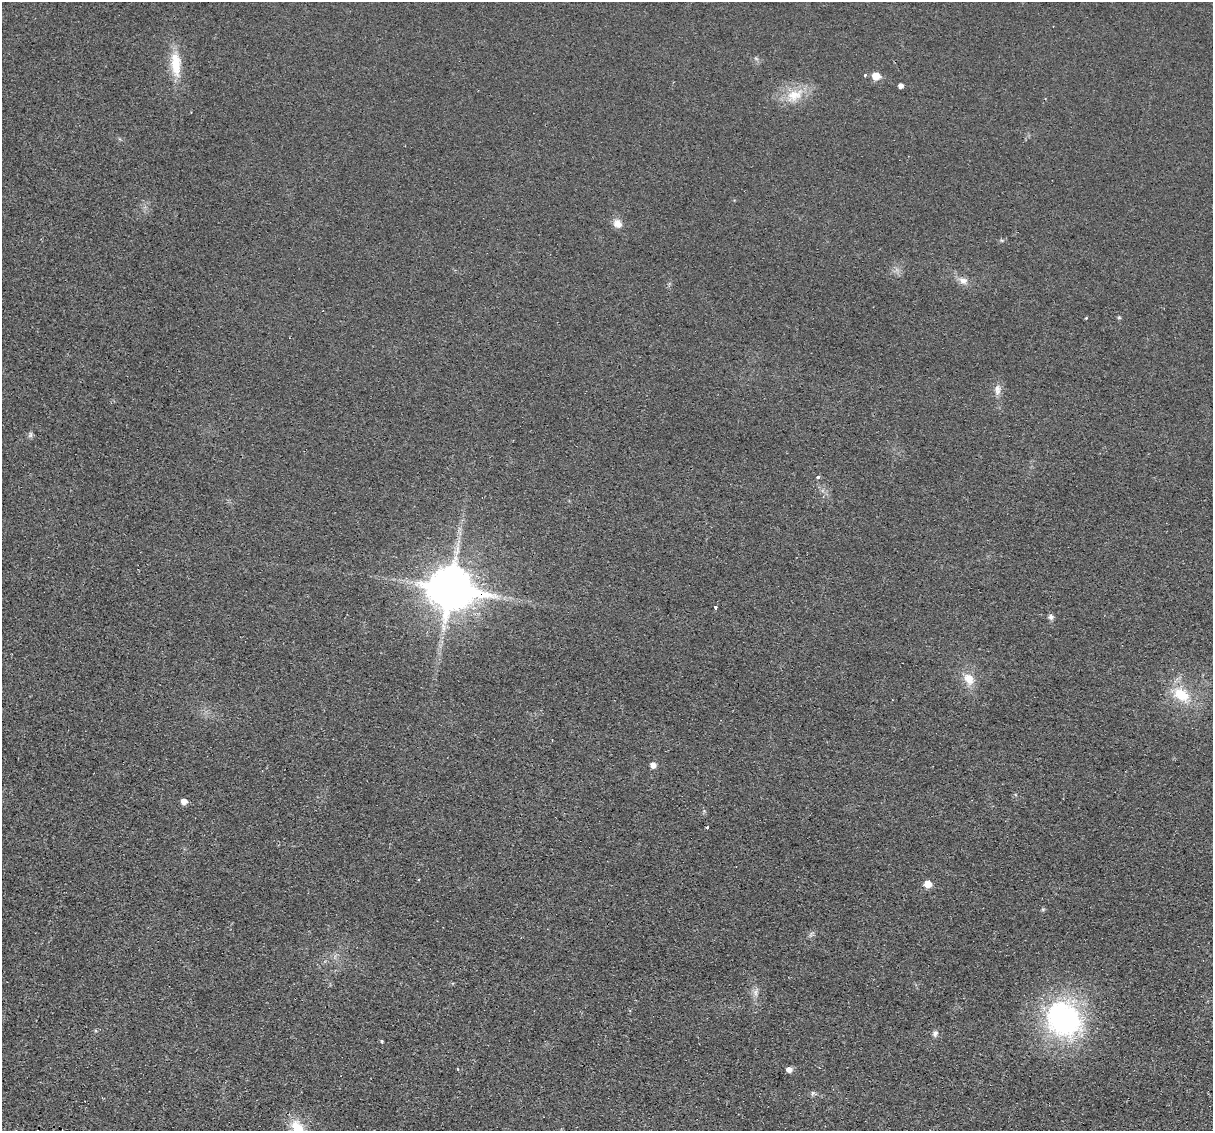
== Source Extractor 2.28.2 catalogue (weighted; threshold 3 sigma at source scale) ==
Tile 7 of 4 x 4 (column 3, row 2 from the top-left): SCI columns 2440-3650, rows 2552-3680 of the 4875 x 4985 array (HDU 1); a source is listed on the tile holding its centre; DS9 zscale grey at full resolution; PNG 1215 x 1133 px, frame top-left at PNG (2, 2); no overlay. Shown black and unused: <1% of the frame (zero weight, under 2 of 3 exposures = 3% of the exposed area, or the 3 px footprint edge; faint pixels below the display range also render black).
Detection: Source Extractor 2.28.2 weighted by HDU 2 'WHT'; one run over the whole footprint, this tile lists its part. Background 0.0238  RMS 0.0054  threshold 0.0241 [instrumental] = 3 sigma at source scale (4.5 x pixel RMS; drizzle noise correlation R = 1.50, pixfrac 1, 0.05/0.05 arcsec/px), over >= 5 px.
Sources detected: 32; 2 cosmic-ray / hot-pixel residue — not listed; the other 30 listed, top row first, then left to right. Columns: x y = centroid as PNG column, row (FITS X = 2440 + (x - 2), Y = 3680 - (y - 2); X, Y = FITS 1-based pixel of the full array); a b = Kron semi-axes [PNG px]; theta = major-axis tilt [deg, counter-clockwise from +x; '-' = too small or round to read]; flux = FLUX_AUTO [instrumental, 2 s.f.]
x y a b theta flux
176 64 38 13 -85 15
865 75 4 3 - 1.1
876 76 6 5 - 10
901 86 4 4 - 2.5
794 95 25 16 18 14
618 224 12 10 -46 4.4
1002 240 6 4 17 0.8
963 280 13 9 -26 3.7
1119 317 6 4 0 0.64
997 390 16 8 88 3.6
30 435 9 5 77 1.3
818 477 3 3 - 2
451 588 15 13 -9 2200
716 607 3 3 - 1.7
1051 617 6 6 - 1.9
969 679 16 12 -58 7.8
1181 695 25 16 -37 17
653 765 5 5 - 3.4
184 801 5 5 - 3.9
418 879 3 2 - 0.63
928 884 6 5 - 9
1043 909 5 5 - 0.76
756 992 13 5 85 2.4
1063 1019 39 32 -43 110
935 1033 8 6 64 1.8
382 1041 4 3 - 0.69
457 1069 3 2 - 0.43
789 1069 6 5 - 3.2
813 1093 10 5 -20 1.5
298 1128 27 15 -50 14
Overlapping masked pixels (flux is a lower limit): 1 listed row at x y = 451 588
Isophote crosses this tile's border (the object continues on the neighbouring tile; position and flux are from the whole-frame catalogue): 1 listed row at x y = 298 1128